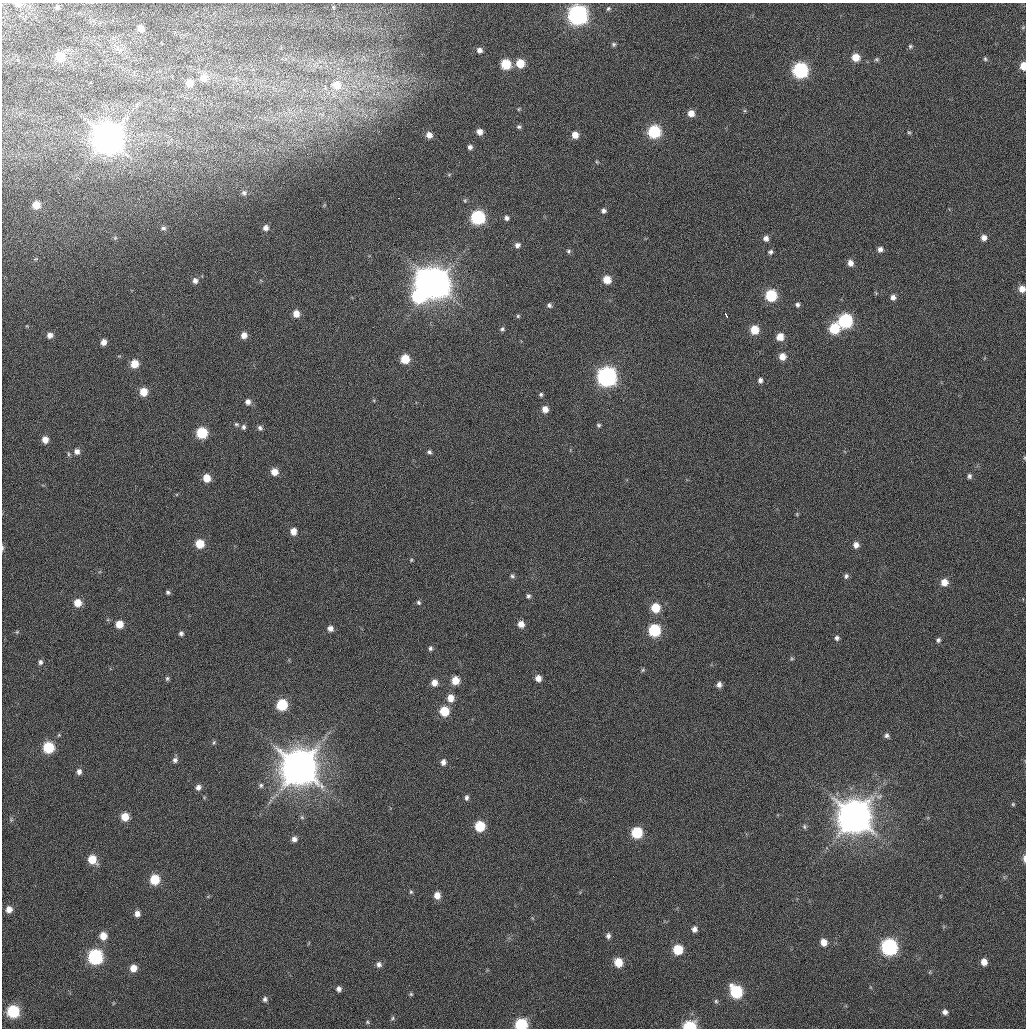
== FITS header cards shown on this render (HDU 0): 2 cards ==
NAXIS1  =                 1024 / Comment
NAXIS2  =                 1026 / Comment

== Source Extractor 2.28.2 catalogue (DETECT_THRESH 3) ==
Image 1024 x 1026 px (HDU 0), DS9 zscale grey, 1 PNG px = 1 image px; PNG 1028 x 1030 px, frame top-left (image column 1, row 1026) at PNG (2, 3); no overlay
Background 22.8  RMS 3.9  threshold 11.7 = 3 sigma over >= 5 px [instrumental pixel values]
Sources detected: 180; all 180 listed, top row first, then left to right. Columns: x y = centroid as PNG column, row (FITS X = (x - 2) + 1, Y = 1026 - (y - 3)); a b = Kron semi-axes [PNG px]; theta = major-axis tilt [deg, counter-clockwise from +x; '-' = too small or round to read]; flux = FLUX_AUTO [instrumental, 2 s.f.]
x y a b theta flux
18 4 7 4 -3 1.4e+03
57 7 6 5 - 6.9e+02
333 7 5 3 - 2.8e+02
608 9 6 5 - 5.0e+02
578 15 9 9 - 1.1e+05
1023 27 5 3 - 2.4e+02
140 28 6 6 - 1.9e+03
614 44 6 6 - 5.0e+02
910 46 5 5 - 4.3e+02
120 50 10 5 -26 1.2e+03
479 50 6 5 - 1.2e+03
60 57 9 8 - 6.4e+03
856 57 7 7 - 3.6e+03
877 59 6 5 - 4.0e+02
985 59 6 5 - 4.3e+02
520 63 7 6 - 5.2e+03
506 64 7 7 - 8.8e+03
1023 66 7 5 -89 3.4e+03
800 70 8 8 - 4.4e+04
203 78 9 8 - 2.7e+03
189 83 7 6 - 2.9e+03
337 85 14 13 - 6.6e+03
518 109 6 4 88 3.1e+02
691 113 7 7 - 2.7e+03
321 114 13 6 -8 1.6e+03
519 127 6 5 - 5.9e+02
479 132 6 6 - 1.8e+03
654 132 8 8 - 2.2e+04
909 132 7 4 -61 4.1e+02
429 135 7 7 - 1.9e+03
575 135 7 7 - 2.5e+03
108 138 11 11 - 6.3e+05
470 147 6 6 - 9.1e+02
597 162 5 4 - 3.4e+02
449 174 7 4 2 3.7e+02
244 193 7 7 - 6.6e+02
36 205 6 6 - 3.7e+03
603 211 7 7 - 1.0e+03
478 217 8 8 - 3.2e+04
506 218 6 5 - 8.1e+02
163 228 6 5 - 6.0e+02
266 228 7 6 - 1.4e+03
115 238 6 5 - 4.2e+02
766 238 7 7 - 1.4e+03
984 238 7 7 - 1.6e+03
517 245 6 6 - 1.1e+03
880 249 7 7 - 1.3e+03
569 251 6 6 - 5.3e+02
770 252 7 6 - 8.0e+02
36 259 6 3 0 2.8e+02
850 263 8 7 - 1.9e+03
426 280 10 8 -77 1.4e+05
607 280 7 6 - 4.1e+03
195 281 8 7 - 1.3e+03
436 284 10 9 - 5.3e+05
1022 289 7 7 - 2.4e+03
876 293 6 4 -47 3.3e+02
771 295 8 7 - 1.6e+04
418 296 13 13 - 2.7e+04
893 297 7 7 - 1.3e+03
549 305 5 5 - 6.7e+02
797 305 7 6 - 8.2e+02
296 314 7 7 - 2.7e+03
726 315 6 3 -64 4.0e+03
518 316 5 5 - 3.5e+02
845 321 8 8 - 3.2e+04
834 328 8 8 - 1.1e+04
502 329 6 5 - 5.4e+02
754 330 8 7 - 5.4e+03
50 335 5 5 - 1.4e+03
244 335 7 7 - 1.9e+03
780 337 8 7 - 3.2e+03
104 342 6 5 - 1.7e+03
782 356 8 7 - 2.7e+03
405 359 7 7 - 6.5e+03
134 364 7 7 - 4.1e+03
607 377 9 9 - 1.0e+05
760 380 7 6 - 8.9e+02
143 392 7 6 - 4.3e+03
541 394 4 4 - 4.6e+02
248 402 7 7 - 1.3e+03
545 409 6 6 - 1.9e+03
236 424 7 5 -14 5.3e+02
599 425 6 5 - 5.0e+02
243 427 7 5 -77 7.6e+02
260 428 7 6 - 7.7e+02
202 433 7 7 - 1.2e+04
45 439 6 6 - 2.3e+03
77 451 7 7 - 1.4e+03
429 452 6 6 - 6.7e+02
68 454 8 4 -83 4.3e+02
1024 458 6 4 72 2.7e+02
274 472 8 7 - 2.9e+03
969 476 7 6 - 6.5e+02
207 478 8 7 - 4.2e+03
797 514 5 5 - 3.2e+02
293 531 8 7 - 2.4e+03
200 544 8 7 - 5.7e+03
856 545 7 6 - 1.6e+03
2 548 9 3 -90 4.9e+02
411 560 5 5 - 3.5e+02
512 576 7 6 - 6.1e+02
846 576 7 6 - 7.2e+02
944 582 7 7 - 2.7e+03
168 592 7 6 - 6.2e+02
528 596 6 6 - 7.1e+02
418 602 7 5 -46 5.9e+02
78 603 8 7 - 3.8e+03
655 608 8 7 - 6.5e+03
119 624 7 7 - 3.8e+03
521 624 7 7 - 2.3e+03
330 628 7 6 - 1.5e+03
654 630 8 7 - 1.8e+04
17 632 6 5 - 4.5e+02
181 633 7 6 - 8.0e+02
837 638 6 6 - 7.4e+02
938 640 6 6 - 6.2e+02
430 648 7 6 - 6.9e+02
792 659 5 5 - 3.8e+02
40 662 7 6 - 8.7e+02
643 670 6 5 - 4.0e+02
167 678 7 6 - 5.8e+02
538 678 7 6 - 1.9e+03
455 680 8 7 - 4.1e+03
434 683 8 7 - 2.3e+03
719 684 6 6 - 1.2e+03
451 698 9 8 - 2.9e+03
282 705 7 7 - 1.3e+04
444 711 8 7 - 7.5e+03
59 735 5 5 - 3.7e+02
887 735 7 6 - 8.1e+02
214 742 6 4 59 3.7e+02
48 747 7 7 - 1.3e+04
175 760 8 7 - 9.4e+02
443 762 8 7 - 1.2e+03
299 767 11 11 - 1.0e+06
79 772 7 7 - 1.2e+03
261 785 7 6 - 5.8e+02
198 787 8 7 - 1.3e+03
466 798 7 5 87 8.5e+02
1013 804 5 5 - 3.4e+02
125 817 8 7 - 4.4e+03
302 817 6 5 - 5.2e+02
854 817 11 11 - 8.1e+05
11 820 7 5 -89 4.7e+02
480 826 8 7 - 9.8e+03
804 827 7 5 -88 4.8e+02
637 833 7 7 - 1.3e+04
294 839 7 7 - 1.3e+03
1024 859 10 4 -86 8.5e+02
92 860 9 7 -52 5.6e+03
155 880 8 7 - 8.8e+03
411 892 6 5 - 4.5e+02
437 895 8 7 - 2.4e+03
940 896 6 4 90 2.8e+02
9 909 8 7 - 1.9e+03
137 914 7 6 - 1.6e+03
694 929 7 7 - 1.2e+03
103 936 7 7 - 3.6e+03
608 936 7 6 - 9.2e+02
824 942 7 6 - 2.5e+03
889 947 9 8 - 5.4e+04
678 950 7 7 - 8.4e+03
95 957 8 8 - 4.1e+04
618 962 8 7 - 5.1e+03
984 962 6 6 - 2.2e+03
379 964 7 7 - 1.0e+03
133 968 7 7 - 2.7e+03
930 972 6 3 72 2.8e+02
339 989 6 5 - 9.6e+02
736 992 9 7 -59 2.0e+04
411 994 5 4 - 3.6e+02
265 999 6 6 - 7.4e+02
716 1001 7 6 - 4.9e+02
13 1011 8 7 - 2.1e+04
945 1012 6 5 - 1.0e+03
392 1018 6 4 62 3.9e+02
367 1022 5 5 - 3.8e+02
521 1025 7 7 - 2.0e+04
689 1026 8 6 6 1.8e+04
At the frame edge (FLAGS 8, measured only in part): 8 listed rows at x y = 18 4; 1023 66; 1022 289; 1024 458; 2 548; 1024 859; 521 1025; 689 1026